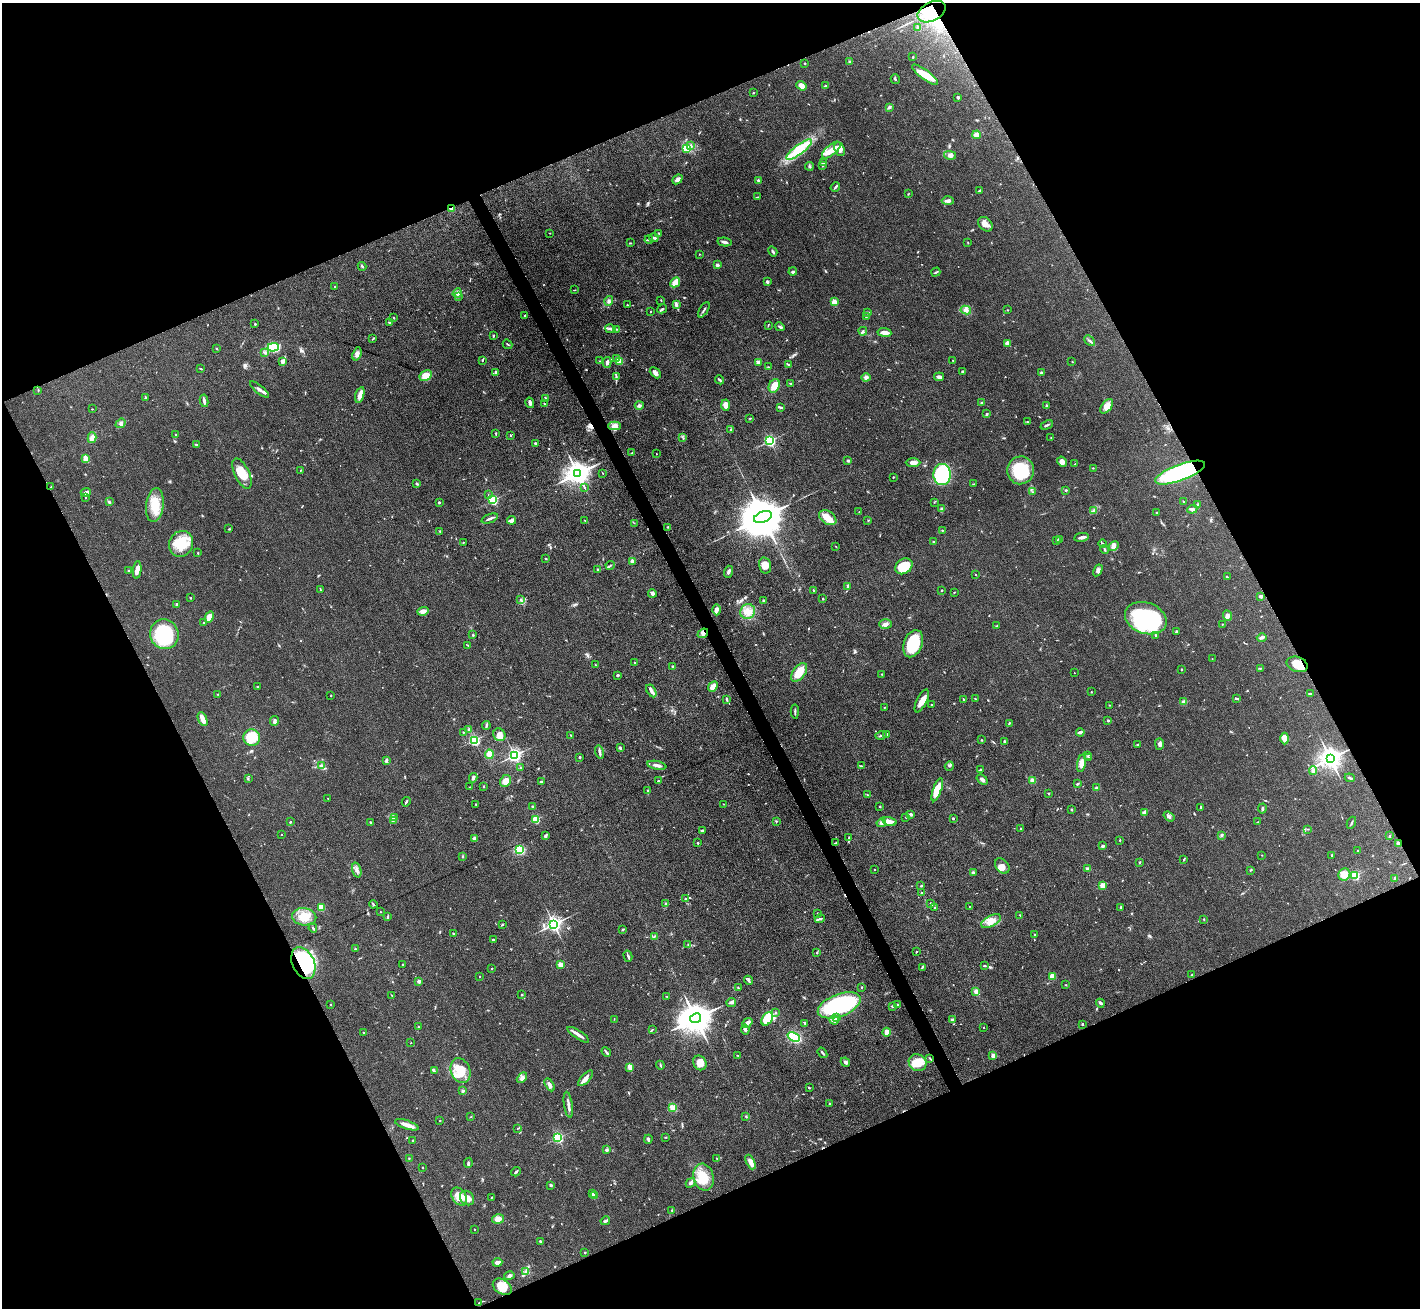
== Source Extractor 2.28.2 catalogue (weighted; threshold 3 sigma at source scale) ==
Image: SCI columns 1-5672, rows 152-5372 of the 5672 x 5659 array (HDU 1 of 3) = the unmasked area's bounding box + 8 px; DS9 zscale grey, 4 x 4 block average (1 PNG px = mean of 4 x 4 image px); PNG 1422 x 1310 px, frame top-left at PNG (2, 3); each listed source drawn as its Kron ellipse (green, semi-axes under 4 px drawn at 4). Shown black and unused: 45% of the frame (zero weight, under 3 of 4 exposures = <1% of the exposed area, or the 3 px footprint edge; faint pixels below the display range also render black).
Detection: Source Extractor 2.28.2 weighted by HDU 2 'WHT'. Background 0.0921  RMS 0.0064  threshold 0.0286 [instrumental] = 3 sigma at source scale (4.5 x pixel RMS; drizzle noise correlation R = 1.50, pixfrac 1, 0.05/0.05 arcsec/px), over >= 5 px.
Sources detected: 710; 9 inside a brighter object's white glare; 4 cosmic-ray / hot-pixel residue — neither listed nor drawn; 9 coinciding with a brighter row at this scale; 35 inside a brighter listed object's ellipse — not listed separately; of the other 653, all 500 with FLUX_AUTO >= 1.6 (the completeness limit of this list) listed and drawn (153 fainter detections not listed), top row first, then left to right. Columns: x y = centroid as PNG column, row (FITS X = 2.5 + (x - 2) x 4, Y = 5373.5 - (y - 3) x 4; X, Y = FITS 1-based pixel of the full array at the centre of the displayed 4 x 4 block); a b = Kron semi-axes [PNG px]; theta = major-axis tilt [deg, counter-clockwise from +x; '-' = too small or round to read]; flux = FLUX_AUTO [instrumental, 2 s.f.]
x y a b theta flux
931 12 15 9 27 110
918 28 3 2 - 3.4
913 57 2 2 - 3.5
850 61 3 2 - 5.5
805 63 2 2 - 7.2
925 75 15 5 -37 79
895 79 5 2 - 4.2
801 86 5 3 - 30
825 86 3 3 - 4.9
753 93 2 2 - 2.4
958 97 3 2 - 6.4
889 107 3 2 - 9.1
977 135 4 3 - 25
690 146 3 3 - 6.9
686 148 2 2 - 190
840 149 7 5 -67 29
799 150 15 5 38 170
831 150 11 5 40 38
950 155 6 4 -15 14
823 163 4 2 - 3.3
822 165 3 2 - 3.3
809 166 4 2 - 4.2
677 179 5 4 - 15
758 180 2 2 - 28
835 187 5 2 - 6.6
979 190 4 2 - 4.7
908 194 2 2 - 1.7
757 197 3 2 - 2.4
948 201 6 3 -1 13
451 208 4 2 - 4.4
985 224 8 6 -47 23
550 233 2 2 - 1.7
659 233 2 2 - 3.5
654 238 4 3 - 9.2
649 240 4 2 - 5.9
725 242 7 2 -11 9.1
630 243 3 2 - 1.9
968 243 2 2 - 1.8
773 251 5 2 - 7.9
699 254 2 2 - 2
717 265 3 2 - 8.4
362 266 4 2 - 5.2
793 272 4 3 - 7.2
936 272 5 2 - 4.3
767 281 3 2 - 6.8
675 282 5 3 - 37
335 286 2 2 - 2.3
575 290 2 2 - 1.8
457 293 5 3 - 9.8
459 296 2 2 - 1.7
661 300 2 2 - 1.8
609 301 5 3 - 9.1
834 302 2 2 - 130
627 305 2 2 - 4.6
676 305 4 2 - 6.4
662 309 5 2 - 5.2
704 310 8 2 58 7.4
966 310 5 4 - 13
1007 310 2 2 - 1.9
650 311 2 2 - 3.8
868 312 3 2 - 6.3
524 316 3 2 - 3.9
866 317 3 2 - 2.9
393 318 2 2 - 3.1
390 323 2 2 - 2.6
255 324 2 2 - 7.3
768 325 3 2 - 2.3
780 327 5 2 - 5.4
610 329 5 3 - 9.7
617 329 3 2 - 3
863 331 4 2 - 5.1
884 332 7 2 -7 35
493 336 3 2 - 2.6
373 338 3 2 - 2.8
1090 341 6 2 -43 6.4
1007 343 3 3 - 13
507 344 5 2 - 3.8
273 347 5 4 - 200
217 348 3 2 - 2
265 353 4 2 - 6.3
357 354 7 3 70 16
616 358 2 2 - 4.5
482 360 3 2 - 4
953 360 2 2 - 1.6
283 361 4 3 - 16
599 361 2 2 - 2.1
620 361 3 3 - 30
1072 361 2 2 - 1.6
607 362 5 3 - 7.3
759 362 3 2 - 16
788 364 4 2 - 4
768 367 2 2 - 2.1
201 369 3 2 - 2.6
496 372 3 3 - 10
963 372 3 2 - 4.1
655 373 6 3 -43 15
1041 373 2 2 - 28
426 376 6 5 - 45
616 376 2 2 - 3.1
866 377 4 4 - 11
939 377 5 3 - 13
720 380 5 2 - 5.5
791 383 2 2 - 1.8
774 386 7 5 65 35
259 389 12 2 -39 13
38 390 2 2 - 2.3
360 395 8 3 73 27
146 398 4 2 - 3.2
545 398 2 2 - 3.1
204 401 6 2 -80 12
530 403 5 2 - 12
982 403 3 2 - 4.2
545 404 3 2 - 2.5
639 405 4 3 - 10
726 405 5 4 - 38
1046 406 3 2 - 6.5
1107 406 8 5 52 27
780 407 2 2 - 3.4
92 409 2 2 - 2
987 414 3 2 - 3.5
750 418 2 2 - 1.7
1027 422 4 2 - 2.9
121 423 5 3 - 11
1047 425 6 2 23 7.8
615 426 6 3 0 15
731 429 2 2 - 3.7
175 434 2 2 - 1.7
496 434 3 2 - 2.7
510 435 3 2 - 2.6
682 437 4 2 - 1.8
92 438 5 3 - 21
1051 438 2 2 - 1.8
770 441 2 2 - 710
535 443 2 2 - 4
196 445 3 2 - 5.1
632 453 3 2 - 1.7
656 454 2 2 - 1.9
85 459 2 2 - 75
848 461 4 2 - 5.5
1062 462 5 4 - 21
913 463 7 4 1 18
1075 464 2 2 - 2
1093 468 2 2 - 2
301 470 2 2 - 2.8
1020 470 14 13 - 170
242 473 16 7 -65 53
577 473 4 3 - 4300
603 473 3 2 - 1.7
1180 473 26 8 20 560
942 475 10 8 -85 360
893 477 2 2 - 2.9
417 484 4 2 - 3.4
974 484 3 2 - 2.7
51 487 2 2 - 2.2
584 488 2 2 - 1.9
1066 490 3 2 - 3.9
86 492 5 2 - 14
1033 492 2 2 - 1.9
488 495 2 2 - 2.3
85 498 3 2 - 1.9
493 500 2 2 - 420
1183 501 2 2 - 2.2
109 502 4 2 - 4.7
439 502 2 2 - 13
934 502 2 2 - 1.7
1197 504 4 2 - 3.4
155 505 17 8 83 81
942 509 3 2 - 13
1192 509 5 3 - 9.8
1093 510 4 3 - 6.5
859 512 3 2 - 2.1
1157 513 2 2 - 3
763 517 9 5 22 25000
828 518 9 6 -34 46
490 519 8 2 22 11
512 520 4 2 - 22
585 520 3 2 - 2.6
868 520 2 2 - 2.7
634 523 2 2 - 2
667 527 3 2 - 2.5
229 529 3 2 - 3.5
942 530 2 2 - 2.6
440 531 3 2 - 2.6
1082 537 7 2 8 12
1059 539 4 2 - 5.1
1056 540 3 3 - 4.2
463 542 2 2 - 1.7
933 542 2 2 - 4.2
181 544 13 11 66 120
1102 544 4 3 - 6.8
1113 546 5 4 - 13
836 547 2 2 - 1.9
1105 550 5 2 - 5.2
198 553 2 2 - 2.6
546 558 2 2 - 3.1
632 561 2 2 - 65
610 565 4 2 - 4
765 565 8 6 -77 29
904 566 9 7 36 95
137 570 9 4 82 21
598 570 3 2 - 3.7
1098 570 6 3 61 10
129 571 2 2 - 4.3
728 572 6 3 71 8.9
975 574 3 2 - 2
1227 577 3 2 - 2.3
848 586 3 2 - 6.5
320 590 3 2 - 1.8
813 590 2 2 - 8.3
942 590 3 2 - 2.3
954 592 2 2 - 2.2
652 593 4 3 - 14
1261 596 3 3 - 9.4
191 598 2 2 - 4.9
520 599 3 2 - 2.8
823 599 2 2 - 4.7
764 600 3 2 - 6.2
176 604 3 3 - 5
716 610 5 4 - 14
423 611 6 4 17 15
748 611 8 7 - 34
1227 616 5 3 - 13
209 617 6 4 62 45
1146 618 21 15 -20 470
203 623 2 2 - 2.8
885 624 6 5 - 16
1222 624 2 2 - 1.8
997 626 3 2 - 3.2
1176 631 3 2 - 3.1
703 633 6 4 37 11
164 634 15 14 - 320
473 635 2 2 - 3.5
1156 636 3 2 - 4.9
1262 637 5 3 - 9
913 644 14 9 70 180
467 645 3 2 - 2
1212 659 2 2 - 1.7
634 663 2 2 - 2.1
1297 664 11 7 -19 41
595 665 2 2 - 1.7
672 666 2 2 - 2
1260 668 2 2 - 1.8
1181 669 2 2 - 2.7
799 672 11 6 53 70
1074 673 2 2 - 2.8
882 674 2 2 - 2.2
617 675 3 2 - 4.3
257 686 2 2 - 1.9
713 687 5 3 - 33
651 691 7 3 -60 13
1091 692 2 2 - 2.1
1310 693 3 2 - 3.8
218 694 3 2 - 3
331 696 2 2 - 2.2
1237 698 4 2 - 3.9
727 699 2 2 - 2.2
963 699 4 2 - 2.4
975 699 2 2 - 1.9
922 701 12 5 63 34
1184 702 3 2 - 2.6
932 705 3 2 - 4.3
1109 705 2 2 - 1.9
884 707 2 2 - 2
795 712 7 2 87 6.3
203 719 7 3 -67 35
1108 720 2 2 - 15
274 721 5 3 - 9.4
1009 723 3 2 - 3.2
486 725 4 2 - 4.7
468 729 3 2 - 3.3
463 732 2 2 - 2.8
1080 732 4 2 - 12
887 734 3 2 - 2.3
499 735 6 6 - 26
571 735 2 2 - 2.7
881 735 5 2 - 7.4
252 737 8 8 - 85
1285 738 6 4 -90 30
474 740 2 2 - 460
982 740 2 2 - 2.2
1004 741 3 2 - 3.4
1137 744 2 2 - 1.9
1159 744 6 4 -89 11
620 748 4 2 - 4.7
599 752 6 3 -76 10
489 754 5 4 - 28
514 755 2 2 - 1000
1088 755 2 2 - 2.5
580 757 2 2 - 11
1089 757 2 2 - 1.9
1330 758 4 3 - 3500
386 760 3 2 - 12
1081 763 9 4 80 22
657 765 9 3 -11 15
322 766 4 3 - 6.3
861 766 3 2 - 3.9
949 766 5 3 - 5.3
520 768 2 2 - 1.6
980 770 3 2 - 3.3
1313 771 4 3 - 11
473 778 4 3 - 9.1
1350 778 5 2 - 5.2
248 779 3 2 - 3.5
982 780 6 3 -40 11
1032 780 2 2 - 80
506 781 6 5 - 31
541 781 4 2 - 3.4
659 781 4 2 - 4.1
1077 784 3 2 - 3.7
483 786 2 2 - 2.6
470 787 3 2 - 2.4
1096 788 2 2 - 8
937 790 12 4 70 79
648 791 3 2 - 3.5
1048 793 3 2 - 2.2
867 795 4 2 - 2.8
328 798 2 2 - 1.6
406 802 5 2 - 5.3
476 804 3 2 - 1.8
724 804 3 2 - 2.2
532 806 2 2 - 3.3
880 807 2 2 - 3
1201 807 3 2 - 4.6
1262 808 5 2 - 5.4
1072 810 2 2 - 3
1144 812 4 3 - 7.1
911 814 3 3 - 8
1169 816 6 3 -37 7.2
905 817 2 2 - 2.3
394 818 2 2 - 2.7
953 818 2 2 - 11
536 819 2 2 - 240
393 820 3 2 - 2.9
776 821 2 2 - 2.5
889 821 7 4 -16 26
290 822 2 2 - 3.2
371 822 3 2 - 3.3
1258 822 2 2 - 1.7
881 823 4 4 - 10
1351 823 6 2 64 4.6
1021 828 2 2 - 7.8
1308 829 2 2 - 2.1
702 831 3 3 - 6
281 834 2 2 - 2.4
1221 835 2 2 - 3.1
545 836 4 3 - 7.1
1390 836 2 2 - 3.3
475 838 2 2 - 67
849 838 3 2 - 3.3
1120 840 2 2 - 3.1
698 843 2 2 - 2.8
836 843 3 2 - 2.5
1399 844 3 2 - 6.3
1103 846 3 2 - 9.9
519 850 4 3 - 110
1357 851 2 2 - 3.3
1262 855 2 2 - 1.8
462 856 3 2 - 3.5
1332 856 3 2 - 2.5
1184 859 3 2 - 3
1139 862 3 2 - 2.4
1002 866 9 6 -49 27
1088 869 3 3 - 11
357 870 8 2 -73 11
874 870 2 2 - 1.7
1250 870 2 2 - 3.7
973 872 2 2 - 6.8
1344 874 6 5 - 48
1355 875 2 2 - 330
1395 878 3 2 - 10
921 885 2 2 - 2.2
1103 885 2 2 - 130
921 893 2 2 - 7
685 898 2 2 - 3.6
373 904 4 2 - 4.5
665 904 2 2 - 5.4
931 904 4 2 - 5.4
969 906 2 2 - 2.1
321 907 4 3 - 71
935 907 2 2 - 2.8
1120 907 2 2 - 2.8
380 912 2 2 - 1.9
818 913 2 2 - 5.1
1020 915 2 2 - 3.4
304 917 12 8 -3 65
387 917 3 2 - 3.6
820 919 5 2 - 7.3
1204 919 3 2 - 2.6
991 921 11 5 27 36
554 924 2 2 - 1600
502 925 3 2 - 2.7
313 928 4 2 - 3.4
623 929 3 2 - 5.3
453 933 2 2 - 2.5
1035 935 3 2 - 3.4
654 936 3 2 - 3.6
493 940 2 2 - 6
688 944 2 2 - 2.9
355 949 2 2 - 2.6
916 952 2 2 - 2
817 953 2 2 - 2.3
628 956 6 2 -75 6.4
303 963 17 11 -66 410
403 964 2 2 - 3.4
560 965 2 2 - 98
984 966 3 2 - 3.1
922 967 3 2 - 3.4
492 968 2 2 - 1.9
1192 975 2 2 - 3
1052 976 2 2 - 100
479 977 2 2 - 1.9
748 980 5 3 - 6.7
419 981 2 2 - 40
1066 985 2 2 - 2.1
861 987 2 2 - 2.5
738 988 2 2 - 3.4
976 991 4 3 - 11
392 995 2 2 - 1.9
522 995 2 2 - 2.7
667 997 3 2 - 2.2
731 1002 5 2 - 9.2
1100 1003 4 3 - 7.5
330 1005 2 2 - 1.7
839 1005 22 11 21 420
898 1005 2 2 - 2.9
892 1006 3 2 - 3.6
775 1013 3 2 - 2.8
837 1017 2 2 - 3.1
695 1018 6 4 25 9500
614 1019 2 2 - 1.7
767 1019 7 5 57 73
952 1019 3 2 - 5.9
834 1020 5 3 - 24
747 1023 5 3 - 24
805 1023 3 2 - 4.7
1082 1024 2 2 - 8.9
418 1027 2 2 - 3.6
983 1028 2 2 - 4
745 1029 5 3 - 16
652 1030 2 2 - 2.6
364 1032 3 2 - 2.2
887 1032 4 3 - 19
578 1035 12 3 -33 19
794 1037 6 3 -22 280
411 1043 2 2 - 2.6
606 1052 5 2 - 5.7
822 1053 5 2 - 6.4
738 1055 2 2 - 2
993 1055 3 2 - 15
930 1058 2 2 - 2.4
845 1062 5 3 - 9.1
700 1063 7 6 - 34
918 1063 9 8 - 74
660 1065 4 2 - 3.7
630 1067 3 2 - 38
434 1070 2 2 - 1.6
460 1071 12 9 -69 79
522 1078 6 3 44 12
585 1078 10 4 46 19
550 1085 7 3 -60 13
809 1088 2 2 - 3.1
463 1091 2 2 - 11
829 1104 3 2 - 2.8
568 1105 13 2 -81 17
673 1107 2 2 - 36
746 1116 3 2 - 3.3
471 1117 2 2 - 1.7
440 1121 2 2 - 1.6
407 1125 12 3 -18 30
517 1128 2 2 - 1.7
665 1137 3 2 - 2.7
558 1138 2 2 - 580
648 1139 4 2 - 8.9
413 1140 3 2 - 2.6
607 1150 3 3 - 6.6
409 1158 2 2 - 1.8
717 1159 4 2 - 2.4
751 1162 8 3 -65 30
468 1163 5 3 - 7.7
422 1168 2 2 - 4
516 1172 5 2 - 4.9
704 1177 14 10 -76 72
691 1183 5 3 - 10
551 1185 3 2 - 4.9
592 1193 3 2 - 3.7
594 1196 4 3 - 9
459 1197 10 6 -56 36
491 1197 2 2 - 1.9
467 1198 8 6 -47 34
672 1210 3 2 - 3.2
498 1219 6 4 15 26
605 1221 5 2 - 7.1
474 1229 2 2 - 2
540 1241 2 2 - 7.5
585 1253 2 2 - 4.4
497 1262 5 2 - 17
526 1272 2 2 - 1.8
509 1276 5 2 - 7.6
502 1287 10 7 -34 62
479 1303 3 2 - 3
Overlapping masked pixels (flux is a lower limit): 6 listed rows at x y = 931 12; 451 208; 1180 473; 703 633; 1399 844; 303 963
Diffuse or blended objects may show on this block-average render without a row.